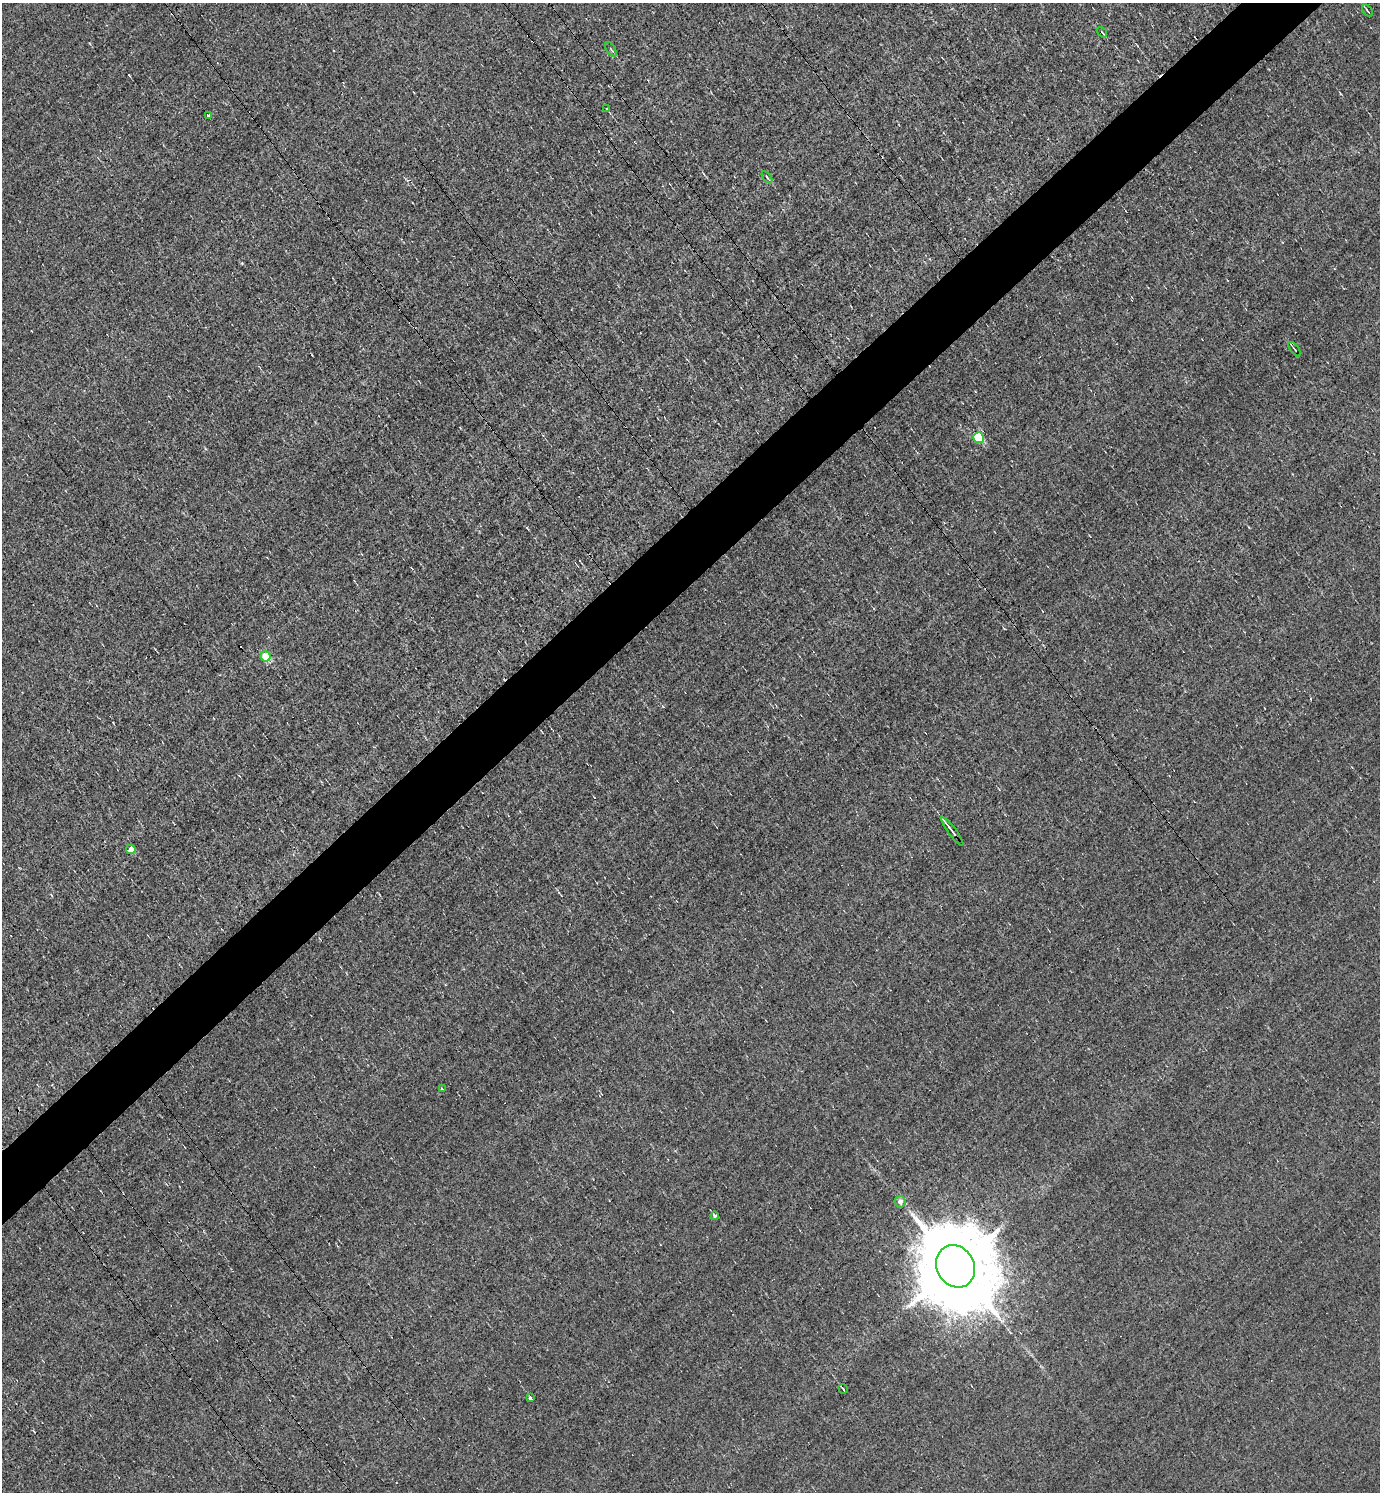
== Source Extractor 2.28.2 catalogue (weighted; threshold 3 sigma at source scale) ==
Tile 10 of 4 x 4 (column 2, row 3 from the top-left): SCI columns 1671-3048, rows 1491-2980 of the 5954 x 5959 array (HDU 1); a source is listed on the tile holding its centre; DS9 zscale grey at full resolution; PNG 1382 x 1494 px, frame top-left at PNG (2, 3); each listed source drawn as its Kron ellipse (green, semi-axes under 4 px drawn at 4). Shown black and unused: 5% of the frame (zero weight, under 3 of 4 exposures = <1% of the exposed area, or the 3 px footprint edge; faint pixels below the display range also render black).
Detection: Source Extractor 2.28.2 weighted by HDU 2 'WHT'; one run over the whole footprint, this tile lists its part. Background -0.00765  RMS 0.049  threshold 0.22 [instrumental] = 3 sigma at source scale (4.5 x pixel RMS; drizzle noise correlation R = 1.50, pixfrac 1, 0.05/0.05 arcsec/px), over >= 5 px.
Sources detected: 23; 6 cosmic-ray / hot-pixel residue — neither listed nor drawn; the other 17 listed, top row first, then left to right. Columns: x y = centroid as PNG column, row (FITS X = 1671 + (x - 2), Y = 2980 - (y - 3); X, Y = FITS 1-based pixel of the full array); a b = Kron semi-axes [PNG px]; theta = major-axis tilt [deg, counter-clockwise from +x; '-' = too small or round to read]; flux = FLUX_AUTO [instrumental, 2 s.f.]
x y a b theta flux
1367 10 7 2 -50 7.3
1102 32 6 3 -53 5.6
611 49 8 3 -56 6.4
607 109 4 2 - 4.1
208 115 3 3 - 26
767 177 7 3 -53 6.5
1295 349 8 2 -52 4.9
979 438 5 5 - 380
265 656 5 5 - 240
952 831 18 3 -53 24
131 849 5 4 - 49
442 1089 3 2 - 4.3
900 1202 6 5 - 31
715 1216 4 3 - 16
955 1266 22 18 -61 87000
843 1389 5 3 - 7.1
530 1398 3 3 - 80